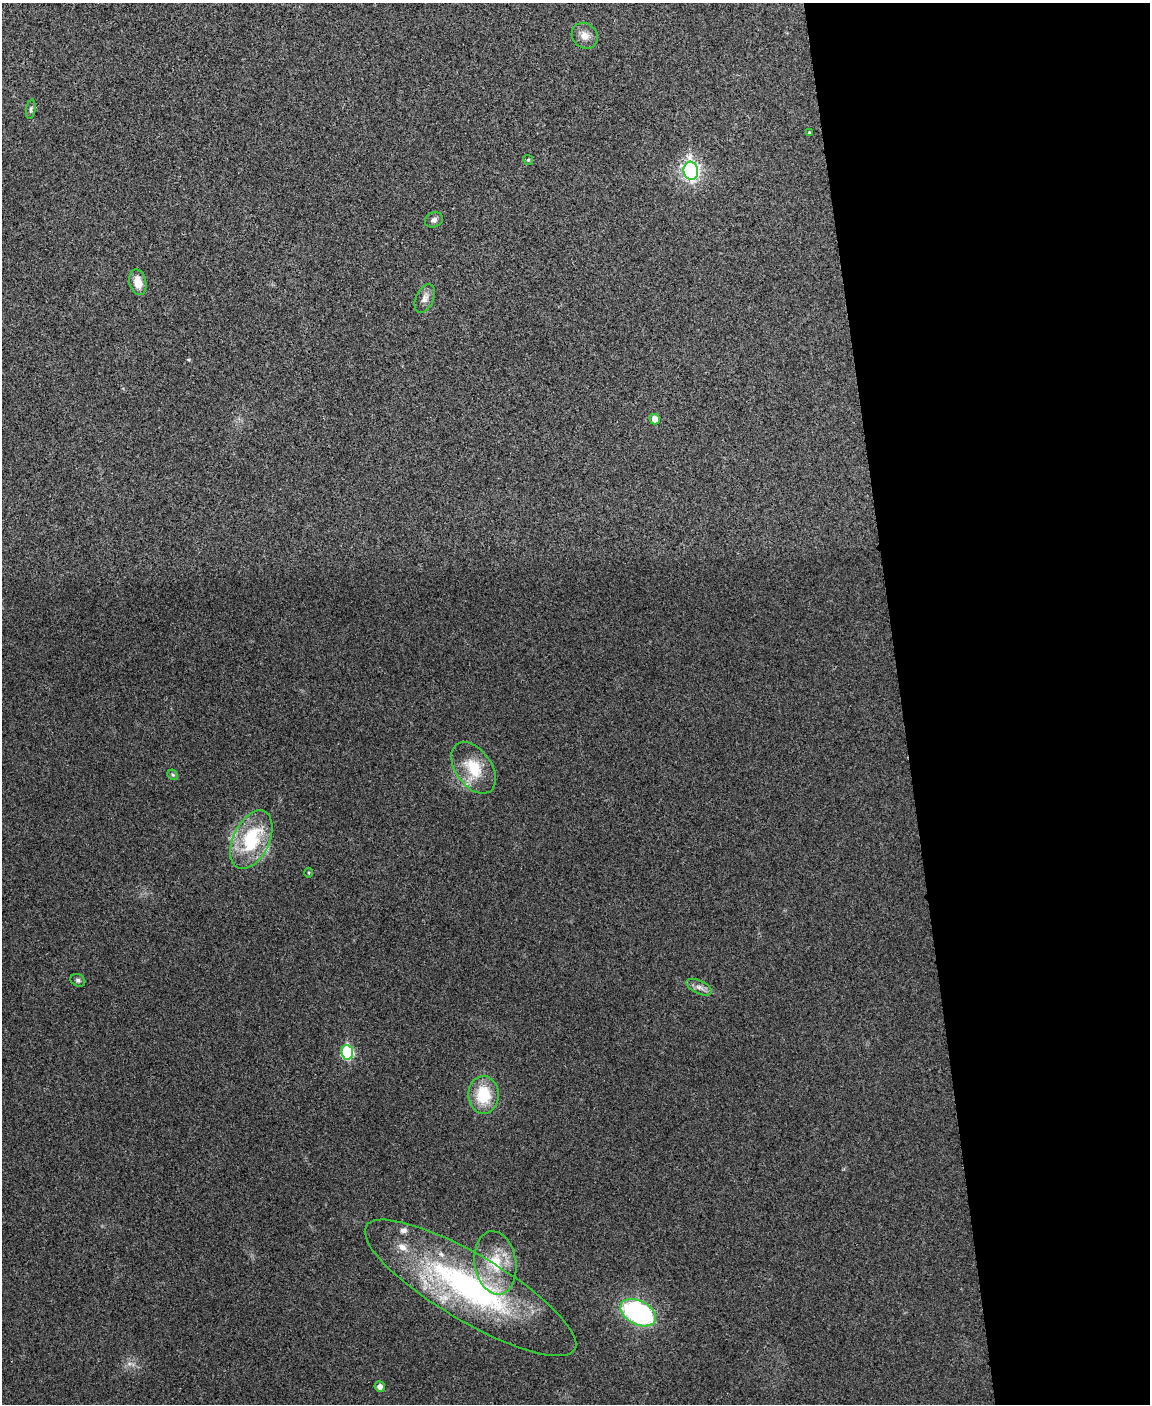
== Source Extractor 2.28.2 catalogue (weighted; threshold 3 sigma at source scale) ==
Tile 8 of 4 x 3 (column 4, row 2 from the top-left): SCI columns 3452-4599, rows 1542-2943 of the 4603 x 4585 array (HDU 1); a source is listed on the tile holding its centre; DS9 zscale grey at full resolution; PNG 1152 x 1406 px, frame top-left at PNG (2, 3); each listed source drawn as its Kron ellipse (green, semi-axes under 4 px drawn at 4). Shown black and unused: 22% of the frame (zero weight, under 3 of 4 exposures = <1% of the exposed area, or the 3 px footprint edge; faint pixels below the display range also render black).
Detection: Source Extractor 2.28.2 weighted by HDU 2 'WHT'; one run over the whole footprint, this tile lists its part. Background 0.0333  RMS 0.0062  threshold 0.0278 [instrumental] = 3 sigma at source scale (4.5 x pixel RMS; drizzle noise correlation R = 1.50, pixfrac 1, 0.05/0.05 arcsec/px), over >= 5 px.
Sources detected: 23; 2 inside a brighter listed object's ellipse — not listed separately; the other 21 listed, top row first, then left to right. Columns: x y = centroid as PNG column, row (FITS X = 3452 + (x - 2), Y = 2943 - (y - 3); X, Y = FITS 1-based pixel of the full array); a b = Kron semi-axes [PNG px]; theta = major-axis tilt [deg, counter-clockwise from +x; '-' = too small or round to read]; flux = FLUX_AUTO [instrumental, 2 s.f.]
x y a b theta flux
585 36 14 12 -44 5.3
31 109 10 4 79 1.4
809 132 4 3 - 0.66
528 160 5 4 - 0.8
691 171 9 7 -82 190
434 220 9 7 21 2.3
138 282 13 8 -76 8
425 299 15 8 66 3.6
655 419 5 5 - 5.8
474 768 29 18 -54 19
173 775 6 4 -43 0.89
251 840 31 18 64 38
308 873 5 3 - 0.69
78 980 8 6 -28 1.4
699 987 13 6 -26 3.2
347 1052 7 6 - 48
483 1095 19 15 -89 22
495 1263 32 21 -81 26
470 1288 121 33 -31 160
638 1313 19 12 -27 100
380 1387 5 5 - 3